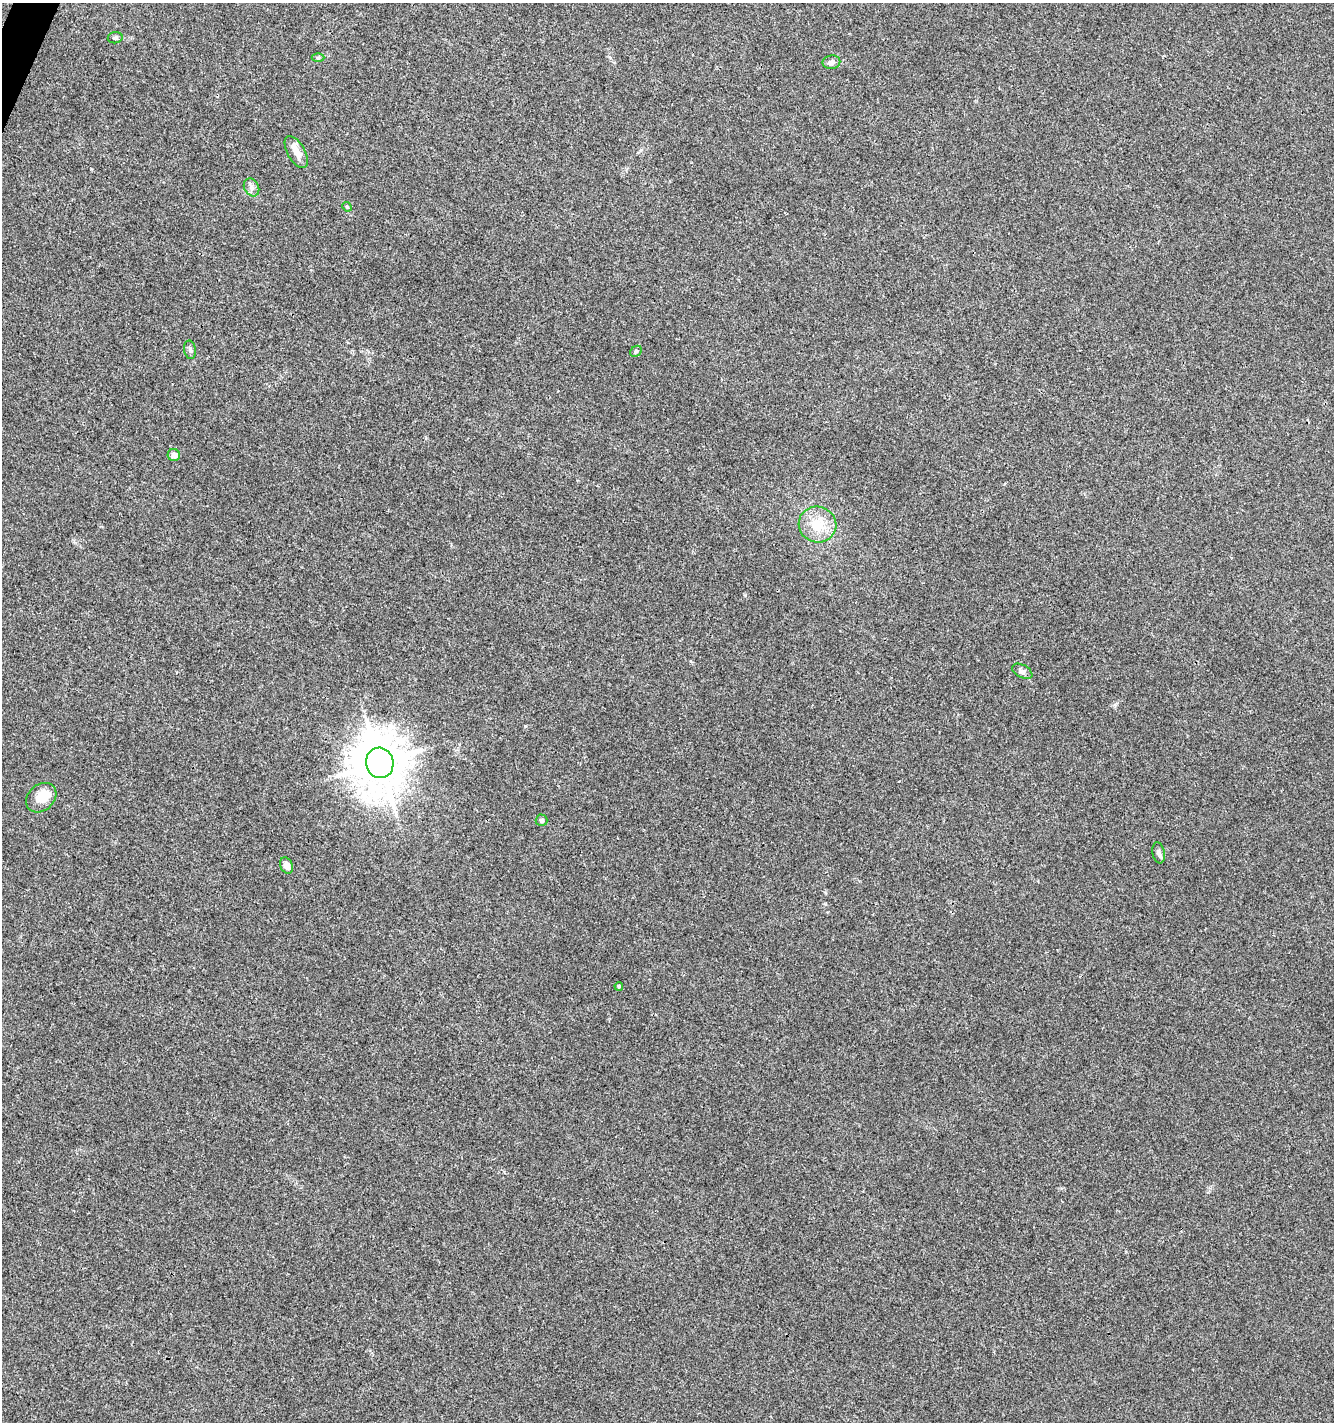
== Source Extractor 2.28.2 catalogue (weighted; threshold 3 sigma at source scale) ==
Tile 11 of 4 x 4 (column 3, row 3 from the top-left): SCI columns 2868-4199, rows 1429-2848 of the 5801 x 5691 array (HDU 1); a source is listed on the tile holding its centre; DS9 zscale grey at full resolution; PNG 1336 x 1424 px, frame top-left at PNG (2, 3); each listed source drawn as its Kron ellipse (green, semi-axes under 4 px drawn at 4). Shown black and unused: <1% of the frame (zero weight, under 3 of 4 exposures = <1% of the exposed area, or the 3 px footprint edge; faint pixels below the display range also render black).
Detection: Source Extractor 2.28.2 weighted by HDU 2 'WHT'; one run over the whole footprint, this tile lists its part. Background 0.00456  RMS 0.0031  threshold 0.0139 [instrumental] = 3 sigma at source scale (4.5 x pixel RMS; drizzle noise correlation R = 1.50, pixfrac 1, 0.0396/0.0396 arcsec/px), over >= 5 px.
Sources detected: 19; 2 inside a brighter listed object's ellipse — not listed separately; the other 17 listed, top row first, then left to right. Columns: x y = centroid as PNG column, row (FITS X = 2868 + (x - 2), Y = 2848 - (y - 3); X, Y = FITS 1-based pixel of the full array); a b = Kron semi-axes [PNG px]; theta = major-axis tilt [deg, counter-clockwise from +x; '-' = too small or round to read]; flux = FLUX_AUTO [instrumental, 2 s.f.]
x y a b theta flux
115 38 7 5 7 0.62
318 57 6 4 0 0.47
831 62 9 7 11 1.3
296 152 18 8 -61 2.7
251 187 9 7 -61 1.3
347 207 5 4 - 0.36
190 350 9 6 -80 0.83
636 351 6 5 - 0.56
174 455 6 6 - 1.9
817 525 19 18 - 8.1
1022 671 11 6 -29 0.96
380 763 15 14 - 1300
41 798 17 13 41 5
542 820 6 6 - 0.61
1159 853 10 6 -79 1.1
287 865 8 6 -67 1.8
619 986 4 4 - 0.45
Unlisted compact peaks at least as high as the median listed source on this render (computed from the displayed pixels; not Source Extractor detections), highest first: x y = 525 726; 745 595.